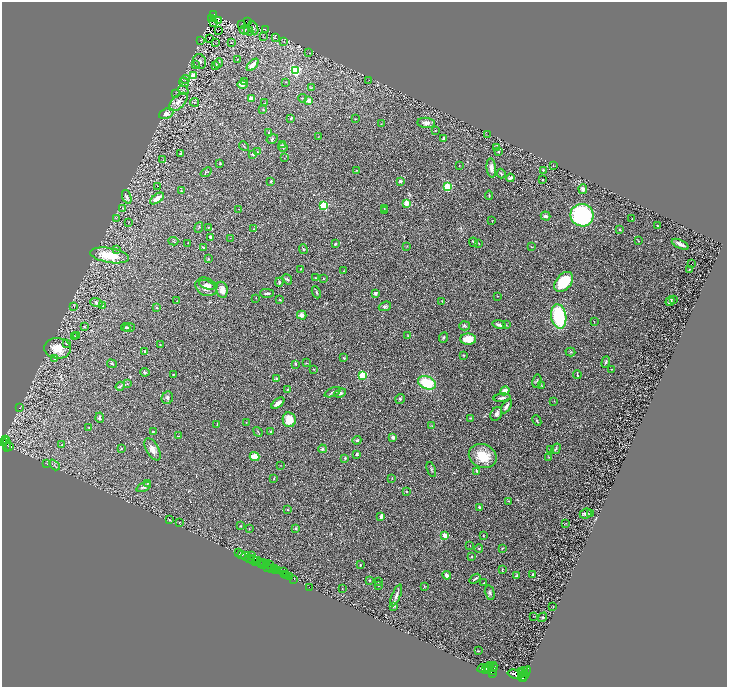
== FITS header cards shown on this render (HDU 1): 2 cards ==
NAXIS1  =                 1450
NAXIS2  =                 1369

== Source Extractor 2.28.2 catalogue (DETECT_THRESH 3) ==
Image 1450 x 1369 px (HDU 1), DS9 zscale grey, zoomed out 1/2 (1 PNG px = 2 x 2 image px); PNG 729 x 689 px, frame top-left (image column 2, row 1369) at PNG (2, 2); each listed source drawn as its Kron ellipse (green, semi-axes under 4 px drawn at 4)
Background 0.422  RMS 0.029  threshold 0.0865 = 3 sigma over >= 5 px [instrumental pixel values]
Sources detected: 349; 41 cannot appear on this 1/2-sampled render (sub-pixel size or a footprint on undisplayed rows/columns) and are neither listed nor drawn; the other 308 listed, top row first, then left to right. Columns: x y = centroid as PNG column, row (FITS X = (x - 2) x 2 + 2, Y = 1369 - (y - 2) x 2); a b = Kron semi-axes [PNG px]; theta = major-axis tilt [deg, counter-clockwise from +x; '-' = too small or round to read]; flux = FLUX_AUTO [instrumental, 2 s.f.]
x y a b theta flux
213 14 2 1 - 25
212 19 3 2 - 2.3
218 20 3 1 - 5.2
213 22 3 1 - 2.4
247 22 3 1 - 1.4
242 24 2 2 - 2.5
253 27 7 2 -66 3.9
265 29 2 2 - 3.2
244 30 4 3 - 8.2
218 31 2 1 - 54
249 31 5 3 - 6.1
263 37 2 1 - 1.7
210 38 2 1 - 1.5
275 38 2 2 - 1.6
201 40 3 2 - 2.8
284 41 3 1 - 1.7
231 42 3 2 - 4.3
216 43 2 1 - 1.3
309 53 4 2 - 2.8
237 59 2 2 - 2
200 61 7 6 - 17
218 63 5 3 - 5.1
195 64 2 2 - 2
253 65 7 3 46 48
216 66 3 3 - 4
295 71 3 3 - 840
193 76 3 3 - 150
185 79 4 2 - 5.1
369 80 3 2 - 1.9
184 82 5 2 - 3.8
244 82 3 2 - 3.5
286 82 2 1 - 1.7
242 85 5 4 - 29
311 88 4 2 - 4.4
183 90 5 3 - 7.1
176 93 3 2 - 2.4
302 98 4 2 - 3.7
251 99 2 2 - 100
309 100 2 2 - 81
178 102 11 6 44 39
194 102 4 2 - 3.3
265 103 2 2 - 2.2
263 110 3 2 - 3.3
166 114 7 5 23 31
291 118 2 2 - 6.3
356 119 3 2 - 3.2
426 123 9 5 -6 31
381 124 3 2 - 2.5
435 131 3 2 - 2.6
268 133 3 2 - 4.3
488 135 2 1 - 1.4
318 136 2 1 - 1.7
444 138 3 3 - 16
272 139 6 3 31 8.7
282 145 4 3 - 5
244 146 5 2 - 4.7
283 147 5 2 - 7.7
497 148 4 3 - 5.1
498 151 3 3 - 7.5
257 152 3 2 - 3.2
181 154 4 3 - 7
253 154 4 3 - 7.6
284 158 2 2 - 2
163 160 2 1 - 1.4
220 163 3 2 - 3.4
459 165 2 2 - 2
553 166 3 1 - 1.7
491 168 9 4 -83 32
356 170 3 2 - 2.8
543 170 3 3 - 4.9
206 172 6 3 36 6
501 174 5 3 - 5.3
510 178 4 3 - 15
542 180 2 2 - 2.3
400 181 2 2 - 36
270 182 3 2 - 7.5
157 186 2 1 - 1.2
447 187 3 3 - 370
583 189 5 3 - 19
181 191 3 2 - 3.5
489 195 4 2 - 4.7
127 197 7 3 -71 11
157 198 8 4 36 54
406 203 2 2 - 150
324 206 3 3 - 570
122 208 3 2 - 2.4
384 208 2 2 - 2.3
239 209 2 2 - 1.7
384 211 3 2 - 2.7
582 215 11 11 - 550
546 216 5 3 - 15
116 218 3 2 - 3.1
632 219 2 1 - 1.5
492 221 2 2 - 2
129 222 2 1 - 1.6
658 226 2 2 - 3.4
199 227 5 3 - 4.8
208 228 3 2 - 3.4
254 229 3 2 - 1.9
620 230 3 3 - 5.1
210 237 3 3 - 8.7
230 238 2 1 - 1.4
173 241 5 3 - 6
638 241 3 1 - 2
473 242 4 2 - 7.8
188 243 2 1 - 1.4
479 243 3 2 - 2.6
335 244 2 2 - 8.9
680 244 9 2 -26 21
407 246 3 2 - 2.1
203 247 4 2 - 6.7
532 247 3 1 - 2
117 249 2 2 - 3.9
303 249 5 2 - 3.8
110 255 19 7 -10 150
208 259 4 3 - 4.6
691 263 2 1 - 24
301 269 3 3 - 3.7
689 269 4 3 - 4.2
343 271 2 2 - 2.6
315 278 2 1 - 2.5
287 279 6 3 -54 11
323 279 2 2 - 2.8
279 282 4 3 - 8.9
564 282 12 7 49 220
207 285 8 4 -21 21
206 287 11 8 -28 52
222 290 8 5 -79 50
316 292 6 3 -67 6
267 293 7 3 0 10
375 293 4 3 - 11
498 296 3 2 - 1.8
256 298 2 1 - 2.2
280 300 2 2 - 3.7
674 300 2 2 - 2.1
177 301 2 2 - 3.1
442 301 3 2 - 2.7
670 301 5 2 - 14
96 302 6 4 -18 11
74 306 3 3 - 3.4
102 306 2 2 - 40
385 306 6 4 22 10
156 308 2 2 - 4.9
302 315 5 4 - 22
559 316 12 7 -81 350
594 321 2 2 - 2.2
499 325 7 3 -13 23
506 325 3 2 - 2.8
84 326 4 2 - 3.8
464 326 5 4 - 8.5
126 327 4 3 - 8.5
129 328 6 3 8 7.5
77 336 3 2 - 3.5
408 336 3 2 - 2.1
75 337 4 3 - 6.9
444 337 5 3 - 6
468 339 8 5 -1 84
66 343 4 3 - 5
160 344 2 2 - 2.7
58 348 13 10 -5 92
145 351 3 2 - 8.3
570 352 5 2 - 3.8
463 355 2 2 - 7.7
55 358 3 2 - 6.1
344 358 3 2 - 3.5
606 362 6 3 72 6.6
306 363 3 2 - 3.1
112 364 5 3 - 5.2
295 364 3 2 - 4.2
314 369 3 2 - 2.2
612 369 3 2 - 3.3
145 372 5 4 - 8.4
173 375 2 2 - 3.6
363 375 3 3 - 400
577 375 4 2 - 5
277 379 3 2 - 16
537 381 7 3 78 6.8
427 383 9 6 -21 220
127 384 2 2 - 2.6
541 385 3 2 - 2.9
120 386 5 3 - 8.9
287 390 3 2 - 4.6
505 391 5 4 - 40
333 392 8 3 24 12
340 393 6 4 20 15
167 398 6 5 - 15
502 398 8 3 5 15
400 399 5 5 - 9.2
554 401 3 2 - 2.7
278 403 7 3 39 27
506 406 8 3 60 18
20 408 3 2 - 2.6
496 414 7 5 61 16
100 418 5 3 - 11
471 418 3 3 - 3.7
289 420 7 6 - 96
537 421 5 3 - 5.7
246 422 2 2 - 1.9
217 424 2 2 - 2.3
432 426 4 3 - 4.5
89 427 3 2 - 2.3
270 431 4 2 - 3.8
153 432 3 2 - 3.4
258 432 5 1 - 3.5
178 436 2 1 - 1.9
393 437 4 3 - 13
6 439 3 2 - 290
357 440 4 3 - 9.3
6 441 4 2 - 320
3 443 2 2 - 460
7 444 7 2 -85 160
62 444 3 3 - 2.8
9 446 3 2 - 170
121 448 3 3 - 5.1
153 449 12 6 -61 38
322 449 4 4 - 13
550 449 2 2 - 2.9
556 449 5 3 - 8.5
357 454 3 3 - 9.4
483 456 14 11 -23 130
254 457 5 4 - 76
549 457 4 2 - 3.9
345 458 2 2 - 16
47 464 3 1 - 1.2
54 465 6 2 -47 6
280 465 2 1 - 1.6
431 470 8 2 -69 7.2
477 471 3 2 - 8
274 478 3 3 - 3.3
392 478 2 2 - 2.1
147 484 4 3 - 5.8
144 487 8 3 26 18
407 491 2 2 - 4.6
509 501 3 2 - 3.5
479 508 4 3 - 9.2
287 509 3 2 - 3.3
586 513 6 4 26 12
590 514 4 3 - 4.7
381 517 3 2 - 25
169 520 3 2 - 3.1
179 522 2 1 - 20
566 523 2 1 - 1.4
240 526 3 2 - 4.1
296 528 2 2 - 19
249 529 3 2 - 2.9
445 536 3 2 - 61
483 536 2 2 - 3.2
470 546 2 1 - 2.6
502 548 4 2 - 3.4
479 549 4 2 - 3.9
238 553 3 1 - 130
242 555 2 2 - 470
246 556 4 2 - 60
251 556 2 1 - 17
471 556 2 2 - 13
250 558 3 2 - 72
253 560 5 1 - 34
255 561 2 2 - 260
258 561 3 1 - 270
262 563 3 2 - 160
261 564 2 1 - 120
264 564 2 2 - 160
266 564 2 2 - 36
269 564 3 2 - 250
360 565 3 2 - 4.2
267 567 2 1 - 53
271 568 3 2 - 310
275 568 3 2 - 390
502 570 4 2 - 4.2
276 571 2 1 - 130
278 571 2 2 - 220
284 572 3 1 - 23
284 574 2 1 - 450
533 574 3 3 - 5.4
287 575 2 1 - 220
447 575 4 3 - 23
516 575 3 2 - 3.7
289 577 4 2 - 340
293 579 3 1 - 27
475 579 6 2 38 9
369 580 3 2 - 3.2
379 581 2 2 - 7.1
484 583 2 2 - 2
378 586 2 1 - 1.4
424 586 3 2 - 3
309 587 2 1 - 13
342 588 2 2 - 2
490 593 7 4 -77 11
396 595 11 4 68 18
393 606 3 2 - 8.6
553 607 2 1 - 2.8
533 616 2 2 - 1.8
543 617 5 4 - 7.7
478 651 4 3 - 4.9
491 666 3 2 - 870
489 667 2 2 - 940
493 667 5 2 - 1300
483 668 6 3 11 3100
494 668 3 2 - 680
485 670 4 2 - 2100
488 671 3 2 - 1400
492 671 3 2 - 1200
521 671 3 2 - 1000
523 672 6 2 50 1400
492 673 3 2 - 1100
525 673 8 2 61 1100
516 674 8 4 -15 6100
523 677 5 3 - 2000
At the frame edge (FLAGS 8, measured only in part): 1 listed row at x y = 3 443
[41 sub-pixel or undisplayed-footprint detections neither listed nor drawn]